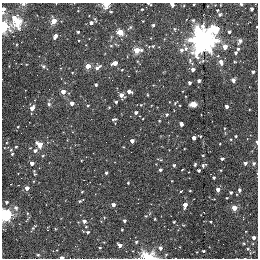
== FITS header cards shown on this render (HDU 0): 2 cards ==
NAXIS1  =                  256
NAXIS2  =                  256

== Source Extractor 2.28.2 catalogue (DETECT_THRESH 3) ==
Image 256 x 256 px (HDU 0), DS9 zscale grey, 1 PNG px = 1 image px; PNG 260 x 260 px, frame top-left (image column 1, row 256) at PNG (2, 3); no overlay
Background -0.00263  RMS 0.028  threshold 0.0842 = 3 sigma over >= 5 px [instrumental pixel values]
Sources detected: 142; all 142 listed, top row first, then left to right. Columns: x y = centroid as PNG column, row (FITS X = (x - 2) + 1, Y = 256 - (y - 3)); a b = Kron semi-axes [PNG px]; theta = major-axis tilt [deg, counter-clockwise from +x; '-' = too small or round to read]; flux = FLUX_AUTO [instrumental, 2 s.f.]
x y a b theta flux
23 4 6 5 - 3.7
106 4 4 3 - 89
149 4 5 2 - 3.2
172 4 4 3 - 14
194 4 3 2 - 1.4
241 4 3 2 - 2.4
3 9 7 4 83 9.8
142 9 3 2 - 2
251 9 3 3 - 5
217 10 3 2 - 2.2
111 12 3 3 - 2
219 15 3 3 - 3.5
193 20 4 3 - 2.7
54 21 4 4 - 45
143 21 2 2 - 0.93
17 22 6 5 - 140
91 23 4 4 - 6.7
153 25 3 3 - 4.4
3 27 5 4 - 170
130 27 6 4 42 2.8
174 29 5 4 - 2.3
78 32 3 3 - 2.6
120 32 4 4 - 43
229 32 3 3 - 4.5
55 36 5 3 - 10
111 37 5 3 - 1.9
204 40 9 8 - 2900
240 41 6 4 63 4.7
111 46 5 4 - 2.4
152 46 9 4 8 4.9
225 47 4 4 - 24
186 49 8 7 - 8.7
238 49 3 3 - 3.4
137 50 5 4 - 52
181 50 6 5 - 5.1
235 53 3 3 - 3.5
137 61 4 3 - 1.4
221 62 6 4 -74 12
235 62 3 2 - 1.5
115 63 4 3 - 22
43 66 5 5 - 3.3
88 66 4 3 - 35
98 67 10 4 33 7.9
122 70 3 3 - 1.3
193 70 4 4 - 8.3
253 72 3 3 - 4.4
72 73 3 3 - 1.4
233 80 4 4 - 7.2
199 81 3 3 - 4
189 83 3 3 - 5.1
96 85 3 3 - 3.1
63 92 4 3 - 21
129 92 5 3 - 8.8
121 95 5 4 - 16
148 95 4 2 - 1.3
116 102 3 3 - 3.3
72 103 4 4 - 14
175 103 4 3 - 1.7
49 104 5 5 - 3.5
193 104 6 5 - 12
141 105 5 4 - 2.3
88 106 3 2 - 1.8
226 106 3 3 - 8.5
109 107 3 3 - 1.4
32 108 4 3 - 16
136 112 3 3 - 4.7
166 114 4 3 - 3
114 119 6 3 7 2.7
159 121 3 3 - 2
181 124 4 3 - 7.3
18 127 2 2 - 1.5
224 128 3 3 - 1.6
200 136 3 3 - 2.2
235 136 3 3 - 2.4
194 138 4 3 - 15
132 141 3 3 - 9
257 142 3 2 - 4.8
39 144 5 4 - 35
220 144 2 2 - 1.2
16 147 3 3 - 2.7
30 148 3 2 - 1.2
35 150 5 4 - 4.8
169 150 2 2 - 0.94
12 154 4 4 - 2.3
43 155 4 3 - 1.6
203 155 3 2 - 1.3
160 159 6 2 -20 2.3
222 159 3 3 - 4.5
81 160 2 2 - 1.3
32 163 4 3 - 11
245 163 3 3 - 5.8
253 163 5 5 - 3.8
156 164 2 2 - 1.1
195 164 3 2 - 2.6
174 165 3 3 - 3.2
204 165 6 3 22 3.1
182 169 3 2 - 1.6
160 170 3 3 - 4.9
198 170 3 3 - 4.4
34 172 7 3 -74 2.4
106 173 3 3 - 3.1
214 177 3 3 - 2.4
171 181 2 2 - 1.3
128 183 3 3 - 2.1
27 188 3 3 - 13
218 189 4 3 - 12
239 190 4 3 - 3.7
181 191 4 3 - 4
190 191 3 2 - 1.9
82 192 2 2 - 1.6
231 192 3 3 - 3.2
227 198 3 2 - 1.7
79 201 3 2 - 2.3
6 202 3 3 - 3.8
113 205 3 3 - 8.7
185 205 5 3 - 17
16 208 8 6 -64 5.7
234 208 4 4 - 29
27 213 5 3 - 2.2
6 215 5 5 - 310
146 216 4 4 - 2
104 218 3 3 - 1.5
154 219 4 3 - 1.3
84 221 3 3 - 7.4
124 221 3 3 - 4.1
78 222 2 2 - 1.1
174 222 3 2 - 2.5
210 222 3 2 - 2
33 228 7 3 42 3.1
55 229 3 2 - 1.4
122 230 3 2 - 1.7
87 232 4 3 - 3.3
253 238 3 3 - 8.7
136 242 3 3 - 2.7
119 245 4 3 - 9.7
100 248 3 2 - 1.7
160 248 4 3 - 6.2
247 249 5 4 - 2.4
203 251 3 2 - 2.9
38 255 4 4 - 2.2
62 257 4 2 - 9
148 257 11 7 -3 66
At the frame edge (FLAGS 8, measured only in part): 12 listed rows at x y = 23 4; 106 4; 149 4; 172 4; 194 4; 241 4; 3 9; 3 27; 257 142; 6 215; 62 257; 148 257